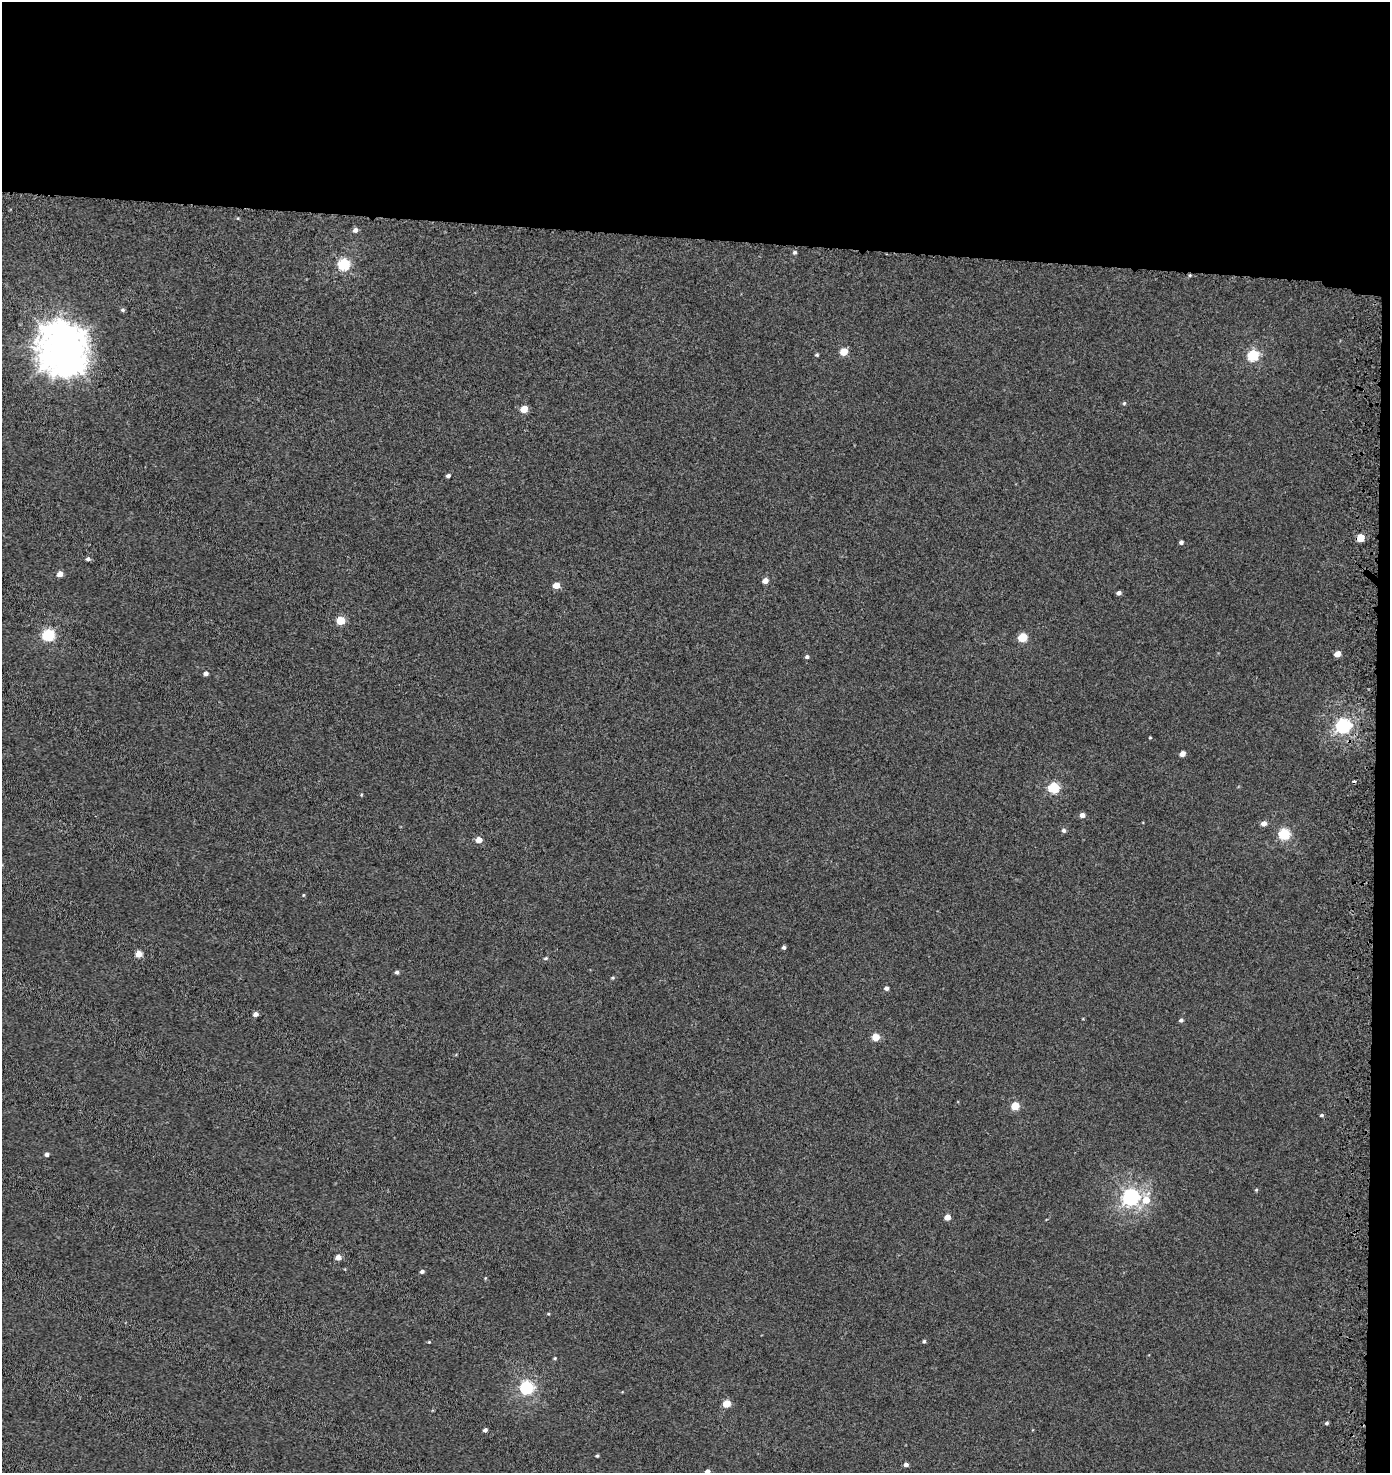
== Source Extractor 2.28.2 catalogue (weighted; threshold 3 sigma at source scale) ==
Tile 3 of 3 x 3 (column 3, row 1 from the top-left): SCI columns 3116-4503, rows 3048-4518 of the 4819 x 4580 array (HDU 1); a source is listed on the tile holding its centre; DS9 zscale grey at full resolution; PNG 1392 x 1475 px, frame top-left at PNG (2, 2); no overlay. Shown black and unused: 17% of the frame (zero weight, under 3 of 5 exposures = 3% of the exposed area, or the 3 px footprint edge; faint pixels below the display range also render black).
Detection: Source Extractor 2.28.2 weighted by HDU 2 'WHT'; one run over the whole footprint, this tile lists its part. Background -2.44e-04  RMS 0.0028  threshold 0.0126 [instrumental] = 3 sigma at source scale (4.5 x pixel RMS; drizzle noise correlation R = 1.50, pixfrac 1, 0.0396/0.0396 arcsec/px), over >= 5 px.
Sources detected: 64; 1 cosmic-ray / hot-pixel residue — not listed; the other 63 listed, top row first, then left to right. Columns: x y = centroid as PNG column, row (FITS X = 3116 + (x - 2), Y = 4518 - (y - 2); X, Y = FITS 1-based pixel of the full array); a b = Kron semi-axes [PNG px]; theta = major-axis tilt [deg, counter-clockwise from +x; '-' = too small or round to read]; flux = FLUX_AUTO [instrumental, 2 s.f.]
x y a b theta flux
355 230 6 5 - 1.1
795 252 5 5 - 0.56
344 264 6 5 - 31
123 310 5 5 - 0.49
63 350 17 15 -73 740
844 352 5 5 - 5.3
817 355 5 4 - 0.36
1253 355 6 5 - 25
1124 403 5 4 - 0.38
524 409 5 5 - 5.1
448 476 5 4 - 0.74
1360 538 5 5 - 6.8
1181 542 4 4 - 0.66
88 559 5 4 - 0.71
60 574 5 5 - 2.1
765 581 5 4 - 2.4
556 585 5 5 - 3.3
1119 593 4 4 - 0.9
340 621 5 5 - 8.2
48 635 6 6 - 32
1023 637 5 5 - 11
1337 654 5 4 - 2.7
807 657 5 4 - 0.61
206 673 5 4 - 0.93
1343 726 6 6 - 69
1150 738 4 3 - 0.23
1182 754 5 4 - 2.2
1053 788 6 5 - 22
1082 815 5 5 - 1.4
1263 823 6 5 - 1.5
1064 830 6 5 - 0.64
1284 834 6 5 - 26
479 840 5 5 - 2.7
303 895 5 3 - 0.22
784 947 4 4 - 0.56
139 954 5 5 - 4.5
546 958 6 4 3 0.4
397 972 4 4 - 0.68
613 978 5 4 - 0.35
886 988 5 5 - 0.77
255 1014 4 4 - 1.3
1181 1020 5 4 - 0.63
876 1037 5 5 - 5.5
1015 1106 5 5 - 7.3
1322 1115 5 4 - 0.44
47 1154 4 4 - 0.78
1256 1190 5 4 - 0.3
1130 1197 7 6 - 91
1146 1200 8 7 - 4.3
947 1217 5 4 - 2.7
338 1257 5 5 - 1.8
422 1272 5 4 - 0.66
548 1314 4 4 - 0.29
924 1341 4 4 - 0.42
429 1342 3 3 - 0.24
555 1358 4 4 - 0.3
526 1387 6 6 - 48
726 1404 5 5 - 6.6
1327 1423 4 3 - 0.45
485 1430 4 4 - 0.76
597 1456 4 3 - 0.37
906 1464 4 4 - 1.1
707 1472 4 4 - 1.3
Isophote crosses this tile's border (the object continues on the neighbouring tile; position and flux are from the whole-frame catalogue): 1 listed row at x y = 707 1472